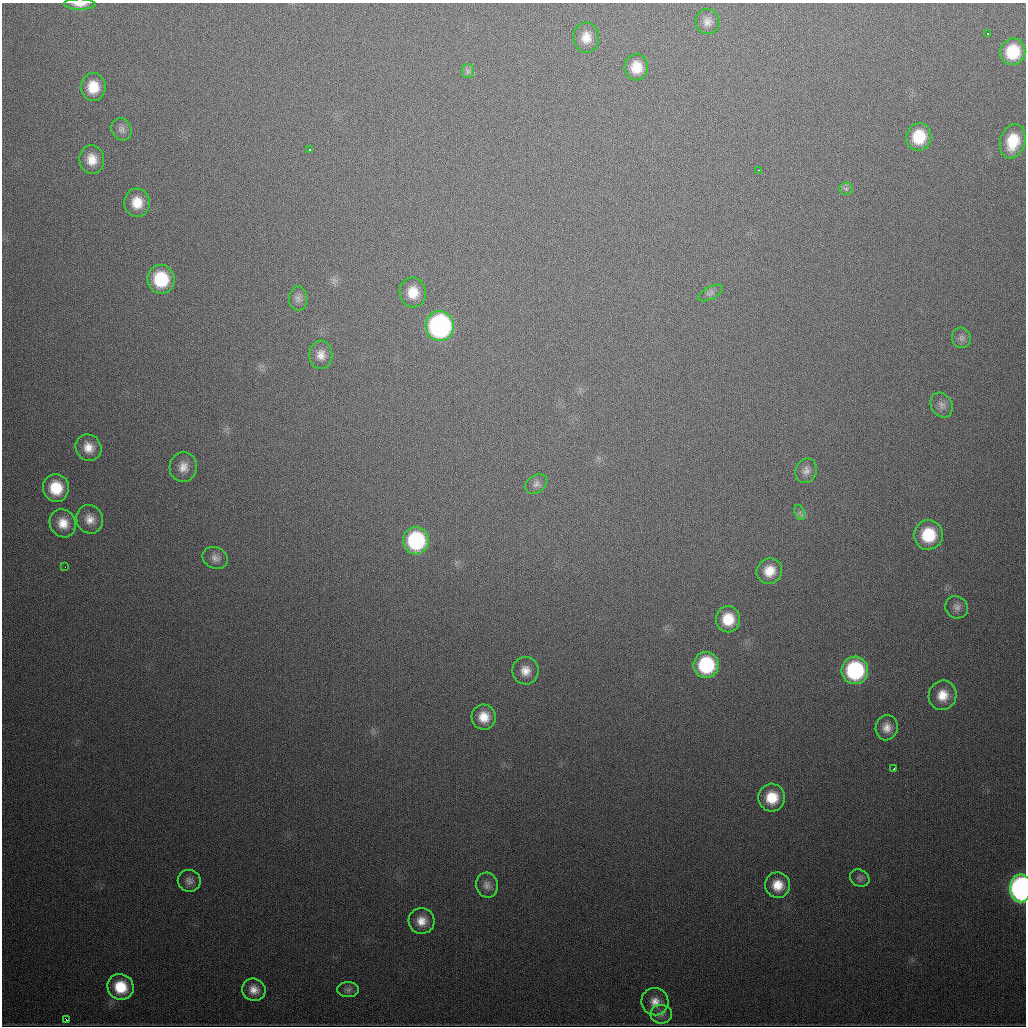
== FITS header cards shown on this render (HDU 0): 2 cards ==
NAXIS1  =                 1024
NAXIS2  =                 1024

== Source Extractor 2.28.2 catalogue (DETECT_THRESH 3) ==
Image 1024 x 1024 px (HDU 0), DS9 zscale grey, 1 PNG px = 1 image px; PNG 1028 x 1028 px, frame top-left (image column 1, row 1024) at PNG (2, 3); each listed source drawn as its Kron ellipse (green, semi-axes under 4 px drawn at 4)
Background 475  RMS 17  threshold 50.3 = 3 sigma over >= 5 px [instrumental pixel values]
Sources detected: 59; all 59 listed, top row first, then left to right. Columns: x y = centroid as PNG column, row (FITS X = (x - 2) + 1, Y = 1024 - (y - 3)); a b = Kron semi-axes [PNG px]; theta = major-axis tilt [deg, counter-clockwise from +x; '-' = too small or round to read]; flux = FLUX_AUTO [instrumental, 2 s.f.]
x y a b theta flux
80 4 16 5 -1 8700
707 22 12 12 - 8200
988 33 3 2 - 2500
586 38 15 13 -89 15000
1013 52 13 12 - 43000
636 67 13 12 - 20000
468 71 7 6 - 3200
93 87 14 12 89 24000
121 129 11 10 - 6000
919 137 14 12 72 38000
1013 141 17 12 74 35000
310 149 3 3 - 1600
92 159 14 12 -84 16000
758 170 3 2 - 1500
846 189 6 6 - 2800
137 203 14 13 - 21000
161 279 14 13 - 56000
413 292 15 13 -79 21000
710 293 13 6 28 4400
298 298 12 9 87 5800
440 326 15 14 - 250000
961 338 10 9 - 5600
321 355 14 11 89 11000
942 405 13 10 -60 6500
88 448 14 12 -49 15000
183 467 15 13 78 13000
806 471 12 10 70 6800
536 484 12 8 34 5700
56 488 14 13 - 35000
800 513 8 4 -72 3000
90 519 14 13 - 13000
63 523 14 13 - 17000
928 535 15 14 - 50000
416 541 13 13 - 100000
215 558 13 10 -24 7000
65 567 2 2 - 1400
769 571 13 12 - 19000
957 607 12 10 -40 6600
728 619 13 12 - 29000
706 665 13 12 - 79000
855 670 13 13 - 120000
525 671 14 13 - 13000
942 695 15 13 70 20000
484 717 12 12 - 19000
887 728 12 11 - 10000
894 768 3 2 - 2400
772 798 14 13 - 31000
860 878 10 8 -26 3900
189 881 11 11 - 6600
487 885 12 11 - 7300
778 885 12 12 - 20000
1021 888 14 10 89 360000
421 921 13 13 - 15000
120 987 13 12 - 36000
254 990 12 11 - 11000
348 990 11 7 -1 4500
655 1002 14 13 - 13000
661 1014 10 9 - 6100
66 1020 4 3 - 3000
At the frame edge (FLAGS 8, measured only in part): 2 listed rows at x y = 80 4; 1021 888